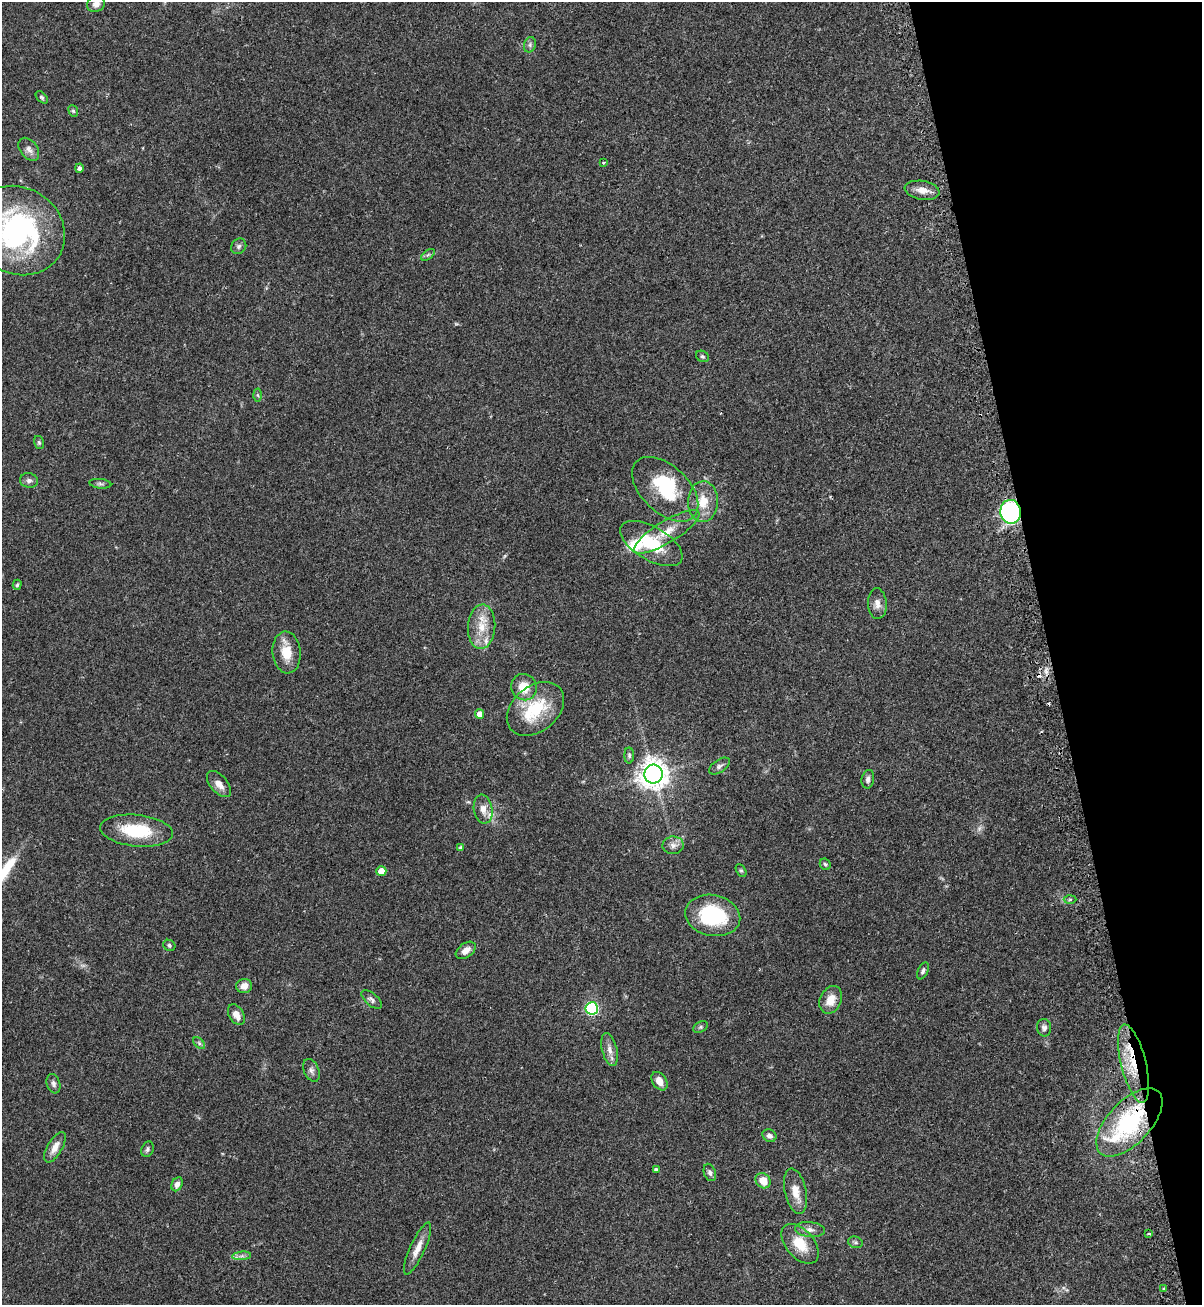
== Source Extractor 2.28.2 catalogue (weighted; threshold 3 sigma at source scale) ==
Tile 12 of 4 x 4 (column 4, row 3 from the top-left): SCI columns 3775-4974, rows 1324-2626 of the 5325 x 5272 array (HDU 1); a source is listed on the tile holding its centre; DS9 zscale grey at full resolution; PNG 1204 x 1307 px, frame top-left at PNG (2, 2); each listed source drawn as its Kron ellipse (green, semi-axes under 4 px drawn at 4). Shown black and unused: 13% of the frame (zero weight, under 2 of 3 exposures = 2% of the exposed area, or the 3 px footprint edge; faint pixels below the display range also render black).
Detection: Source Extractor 2.28.2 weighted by HDU 2 'WHT'; one run over the whole footprint, this tile lists its part. Background 0.0391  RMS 0.0043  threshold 0.0196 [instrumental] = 3 sigma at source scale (4.5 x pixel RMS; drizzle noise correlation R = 1.50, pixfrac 1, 0.05/0.05 arcsec/px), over >= 5 px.
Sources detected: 83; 2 too faint to see at this stretch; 1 inside a brighter object's white glare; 2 cosmic-ray / hot-pixel residue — neither listed nor drawn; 4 inside a brighter listed object's ellipse — not listed separately; the other 74 listed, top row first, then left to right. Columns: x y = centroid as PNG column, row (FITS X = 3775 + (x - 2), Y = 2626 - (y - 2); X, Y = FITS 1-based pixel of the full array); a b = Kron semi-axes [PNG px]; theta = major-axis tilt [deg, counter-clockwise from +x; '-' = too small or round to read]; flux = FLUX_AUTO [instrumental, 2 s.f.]
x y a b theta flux
96 4 9 7 22 2.3
530 45 8 6 71 1
42 97 7 4 -45 0.77
73 111 6 4 -68 0.69
29 149 13 8 -52 2.3
604 162 3 3 - 0.57
79 168 5 4 - 1.4
922 190 17 9 -9 4.3
18 230 49 43 -33 85
239 246 8 7 - 1.3
428 255 8 4 36 0.74
702 356 7 5 -29 0.73
258 395 6 4 -88 0.66
39 443 7 5 -74 0.73
29 480 9 7 -10 1.5
100 484 11 4 -6 1.1
665 489 40 23 -44 26
703 502 20 15 88 8.7
1011 512 12 10 -84 71
667 532 38 11 31 9.7
651 543 35 16 -30 18
17 585 5 4 - 0.72
877 604 15 9 -87 3
482 627 22 13 87 8.8
287 652 21 14 -85 8.4
524 687 13 12 - 8.1
535 709 32 22 39 22
480 714 5 4 - 3.7
629 755 8 5 -90 0.94
719 766 12 6 34 1.5
653 774 9 9 - 520
868 779 9 6 80 1.6
219 784 16 8 -49 3.9
483 809 14 9 -80 3.7
137 831 36 16 -6 21
673 845 10 9 - 2.3
460 848 4 4 - 0.82
825 864 6 5 - 0.74
381 871 5 4 - 6.5
741 871 7 5 -62 0.71
1070 899 6 4 2 0.66
713 915 28 20 -12 33
169 945 6 5 - 0.83
466 950 11 7 36 3.2
923 971 9 5 65 1.1
244 986 8 7 - 2.9
372 999 12 6 -41 1.5
831 1000 14 10 65 6.2
592 1008 6 6 - 64
236 1015 11 7 -59 3.7
701 1027 8 5 27 0.8
1044 1028 9 7 -88 1.6
199 1043 7 4 -46 0.85
609 1050 17 7 -77 3.1
1134 1064 40 12 -76 18
311 1070 12 7 -66 1.6
660 1081 10 7 -56 3.9
53 1084 10 6 -73 1.4
1129 1122 42 21 47 50
769 1136 7 6 - 1.8
55 1147 17 7 59 3.8
147 1149 8 6 71 1.1
656 1169 4 3 - 1
710 1172 9 6 -71 1.2
763 1181 8 7 - 5.9
177 1184 7 5 63 2.2
796 1191 23 10 -77 5.8
810 1230 15 7 -6 2.6
1149 1234 3 3 - 1.2
855 1242 7 5 -15 0.85
800 1244 23 14 -49 11
417 1249 28 7 65 4.9
242 1256 9 4 5 1.2
1164 1288 3 2 - 0.6
Overlapping masked pixels (flux is a lower limit): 3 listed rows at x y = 1011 512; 1134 1064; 1129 1122
Isophote crosses this tile's border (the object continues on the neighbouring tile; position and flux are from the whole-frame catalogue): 2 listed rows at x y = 96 4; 18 230